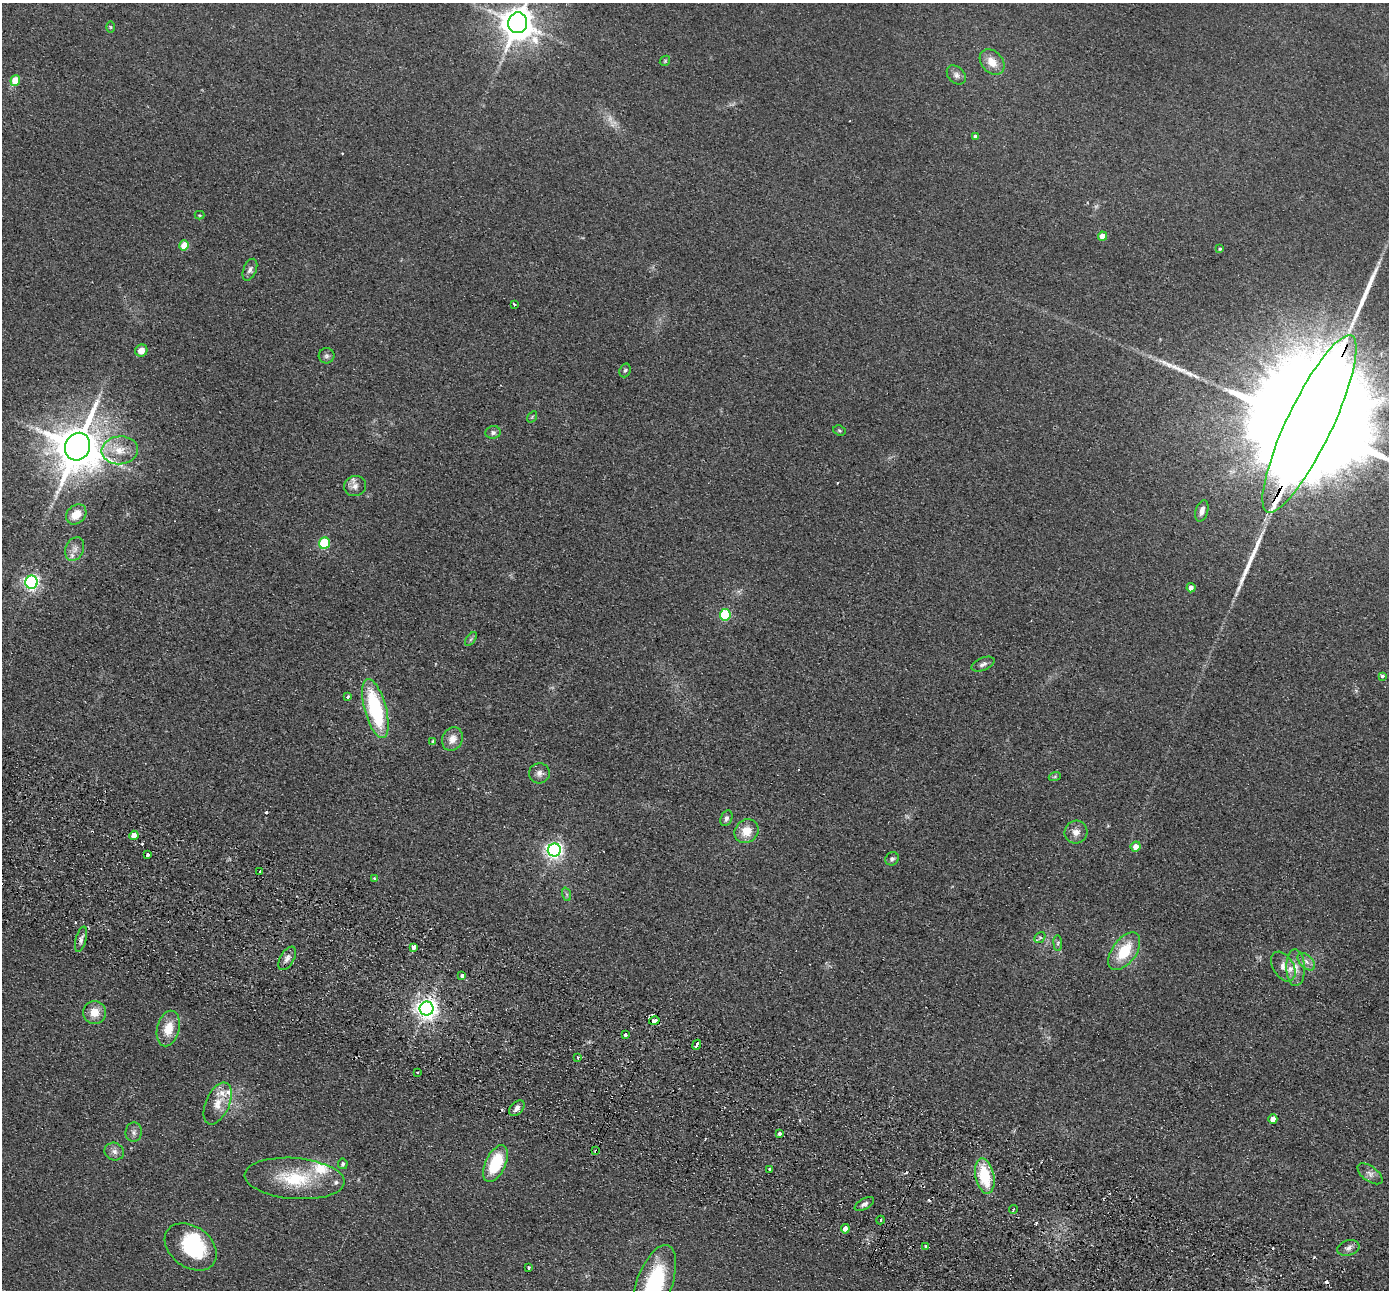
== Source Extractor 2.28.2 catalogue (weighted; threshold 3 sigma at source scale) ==
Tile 6 of 4 x 4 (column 2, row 2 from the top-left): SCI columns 1415-2801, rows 2903-4190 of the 5603 x 5672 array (HDU 1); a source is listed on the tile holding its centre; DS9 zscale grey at full resolution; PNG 1391 x 1292 px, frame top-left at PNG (2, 3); each listed source drawn as its Kron ellipse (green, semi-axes under 4 px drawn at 4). Shown black and unused: <1% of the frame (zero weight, under 2 of 3 exposures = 3% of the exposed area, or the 3 px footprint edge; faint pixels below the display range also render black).
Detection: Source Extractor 2.28.2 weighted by HDU 2 'WHT'; one run over the whole footprint, this tile lists its part. Background 0.0692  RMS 0.0096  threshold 0.0433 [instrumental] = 3 sigma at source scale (4.5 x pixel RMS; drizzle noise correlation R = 1.50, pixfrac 1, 0.05/0.05 arcsec/px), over >= 5 px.
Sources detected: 112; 2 too faint to see at this stretch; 1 inside a brighter object's white glare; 11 cosmic-ray / hot-pixel residue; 2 long thin detections or spike segments (spike, bleed or trail) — neither listed nor drawn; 6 inside a brighter listed object's ellipse — not listed separately; the other 90 listed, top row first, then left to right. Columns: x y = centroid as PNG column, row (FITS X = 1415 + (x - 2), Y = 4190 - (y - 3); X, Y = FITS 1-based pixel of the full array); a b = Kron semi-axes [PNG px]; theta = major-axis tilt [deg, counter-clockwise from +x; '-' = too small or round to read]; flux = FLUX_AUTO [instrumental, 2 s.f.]
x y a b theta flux
518 23 10 9 - 2200
110 27 6 4 -89 1.1
665 61 6 4 46 1.2
992 62 14 10 -49 13
956 75 11 8 -46 4.4
15 80 5 4 - 19
975 136 4 4 - 2.6
200 215 5 4 - 1.1
1102 236 4 4 - 11
184 245 5 4 - 20
1220 249 4 3 - 1.5
250 270 11 6 68 4
514 304 3 3 - 3.2
141 350 6 6 - 8.2
326 356 8 7 - 2.7
625 370 7 5 71 2.1
532 417 6 4 56 1.2
1309 424 98 22 64 97000
839 430 6 5 - 1.5
493 432 7 6 - 3
77 447 14 12 67 4400
120 450 18 14 6 18
355 486 11 10 - 5.9
1202 511 11 6 74 5.9
76 514 11 9 43 14
324 543 6 5 - 63
75 549 12 9 67 6.6
31 582 6 6 - 280
1191 588 4 4 - 4.4
725 615 6 5 - 77
471 639 8 4 53 2
983 664 12 6 23 3.8
1382 676 4 3 - 4.3
348 697 3 3 - 2.5
375 709 30 11 -74 88
452 739 12 10 65 9.1
433 741 3 3 - 3.1
539 773 10 10 - 5.3
1055 776 6 4 20 1.4
726 818 8 5 67 3.1
746 831 12 11 - 15
1076 832 12 11 - 7.5
134 835 5 4 - 11
1136 847 5 5 - 8.6
554 850 6 6 - 390
147 855 3 3 - 6
892 859 7 6 - 2.4
260 871 3 3 - 1.9
374 878 3 3 - 1.2
566 894 7 4 -71 2
1040 938 6 5 - 1.6
81 939 13 5 75 3.8
1058 943 8 4 -84 1.8
414 948 3 3 - 88
1124 951 21 12 54 36
287 958 13 7 61 5.4
1306 962 10 6 -44 4.9
1283 967 16 10 -59 8.1
1295 968 18 9 -88 11
462 976 3 3 - 24
427 1009 7 7 - 680
95 1013 11 11 - 12
654 1021 5 3 - 21
168 1029 18 11 76 19
625 1035 3 3 - 6.8
697 1045 5 3 - 12
578 1058 4 2 - 1.1
417 1072 3 2 - 1.4
218 1103 22 11 66 14
517 1108 9 6 46 4.8
1273 1119 5 4 - 8.3
134 1132 10 8 84 4
779 1134 3 3 - 9
596 1151 4 3 - 6.3
114 1152 10 8 -20 4.9
343 1164 5 4 - 1.7
496 1164 20 10 65 48
770 1169 3 3 - 6.5
1370 1174 14 7 -36 5.2
985 1176 18 9 -78 44
294 1178 50 20 -5 54
864 1204 10 5 29 3.3
1013 1210 4 2 - 1
880 1220 4 3 - 1.3
845 1229 4 4 - 5.8
191 1247 29 20 -36 73
926 1247 3 3 - 3.4
1348 1248 11 7 17 4.5
529 1268 3 3 - 5.6
654 1284 40 18 70 92
Overlapping masked pixels (flux is a lower limit): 2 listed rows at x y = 1309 424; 596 1151
Isophote crosses this tile's border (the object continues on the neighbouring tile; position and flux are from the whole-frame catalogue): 3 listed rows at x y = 518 23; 1309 424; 654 1284